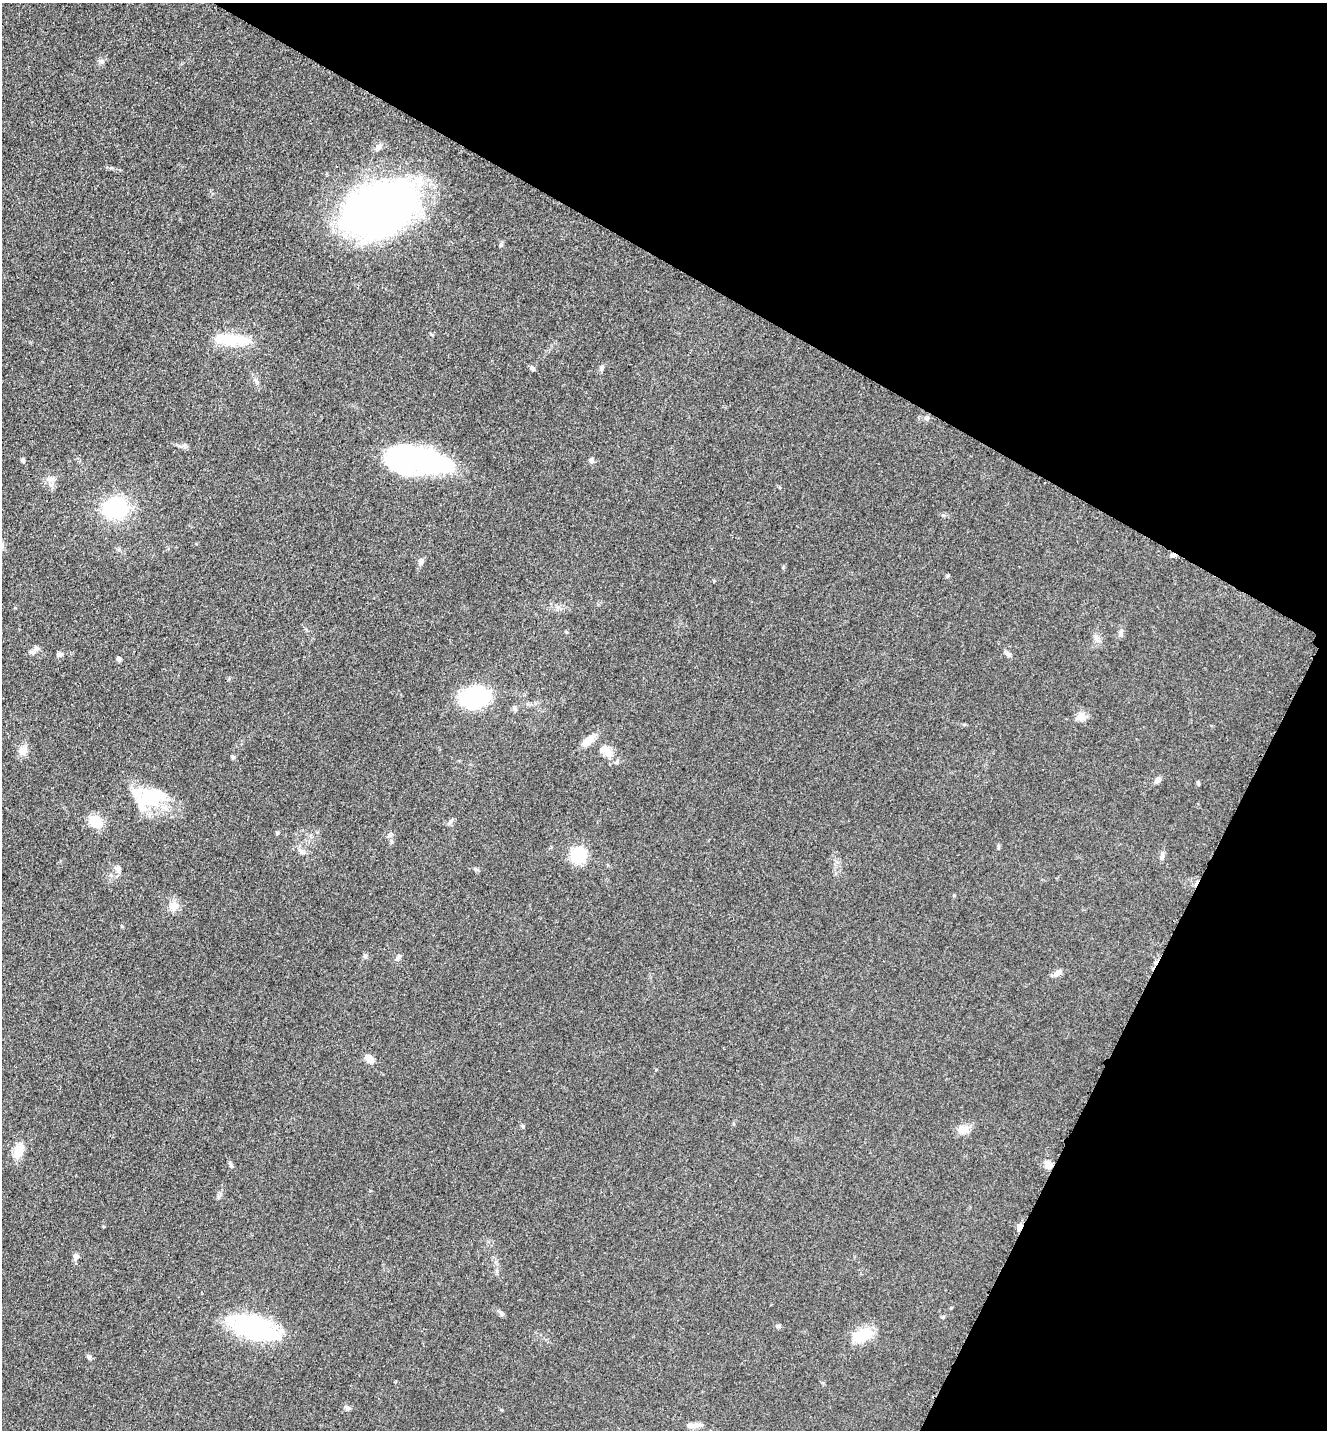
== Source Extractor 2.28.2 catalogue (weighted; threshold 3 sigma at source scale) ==
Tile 8 of 4 x 4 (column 4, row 2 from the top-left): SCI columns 4274-5598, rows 2899-4326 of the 5806 x 5774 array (HDU 1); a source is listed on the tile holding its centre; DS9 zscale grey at full resolution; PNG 1329 x 1432 px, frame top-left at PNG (2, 3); no overlay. Shown black and unused: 27% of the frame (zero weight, under 3 of 5 exposures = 4% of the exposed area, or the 3 px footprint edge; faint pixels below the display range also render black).
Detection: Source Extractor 2.28.2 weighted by HDU 2 'WHT'; one run over the whole footprint, this tile lists its part. Background 0.0644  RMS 0.006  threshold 0.0269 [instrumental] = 3 sigma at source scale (4.5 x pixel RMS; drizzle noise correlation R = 1.50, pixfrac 1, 0.05/0.05 arcsec/px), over >= 5 px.
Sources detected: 59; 3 inside a brighter object's white glare — not listed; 5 inside a brighter listed object's ellipse — not listed separately; the other 51 listed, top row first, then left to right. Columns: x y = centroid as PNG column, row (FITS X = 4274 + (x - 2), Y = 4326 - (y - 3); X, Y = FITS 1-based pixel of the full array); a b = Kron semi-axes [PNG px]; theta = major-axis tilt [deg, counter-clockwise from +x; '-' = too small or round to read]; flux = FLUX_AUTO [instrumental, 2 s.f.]
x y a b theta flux
101 61 8 6 -34 1.7
378 147 11 7 53 2.5
379 209 72 48 22 320
230 340 45 15 -4 23
532 368 7 5 -38 1.6
927 419 6 4 0 1.1
23 460 6 5 - 1.2
422 460 64 24 -9 96
591 460 7 6 - 1.6
51 479 11 7 5 3.1
116 508 19 15 9 53
1173 555 9 4 5 1.5
421 561 10 6 77 2.1
947 576 5 4 - 0.74
1121 632 10 5 74 1.8
1096 638 11 4 -79 2.1
36 648 9 7 -73 2.2
60 654 7 6 - 1.6
1007 654 10 5 -28 1.9
119 659 5 4 - 2
474 697 24 16 8 54
514 709 7 6 - 1.3
1080 717 13 8 45 4.1
23 750 15 10 42 4.4
606 751 22 12 -42 8
233 757 6 5 - 0.9
1157 780 9 6 46 2.1
1198 783 7 3 82 0.79
151 799 29 20 -34 26
451 821 9 3 45 1.1
96 822 17 14 -34 9.9
1162 855 9 6 81 1.7
579 856 19 16 36 20
118 869 9 6 -28 1.8
174 906 12 10 55 5.5
365 956 6 5 - 1.1
398 957 9 5 44 1.4
1058 973 14 6 39 3.2
369 1059 9 7 -44 6
522 1126 6 3 -69 0.73
963 1129 14 10 3 6
18 1152 21 12 75 7.3
1049 1165 8 7 - 5.1
1020 1226 8 6 58 2.3
75 1257 10 6 82 2.2
501 1313 8 5 -45 1.4
253 1327 42 19 -23 93
862 1335 25 14 25 17
89 1357 6 5 - 1.1
347 1408 8 5 -38 1.6
697 1425 13 6 11 2.8
Overlapping masked pixels (flux is a lower limit): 3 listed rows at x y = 1173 555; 1049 1165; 1020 1226
Unlisted compact peaks at least as high as the median listed source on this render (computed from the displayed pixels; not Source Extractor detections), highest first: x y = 601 369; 501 245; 111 168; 277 833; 778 1326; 475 869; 943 515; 231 1166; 954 895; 497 1271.